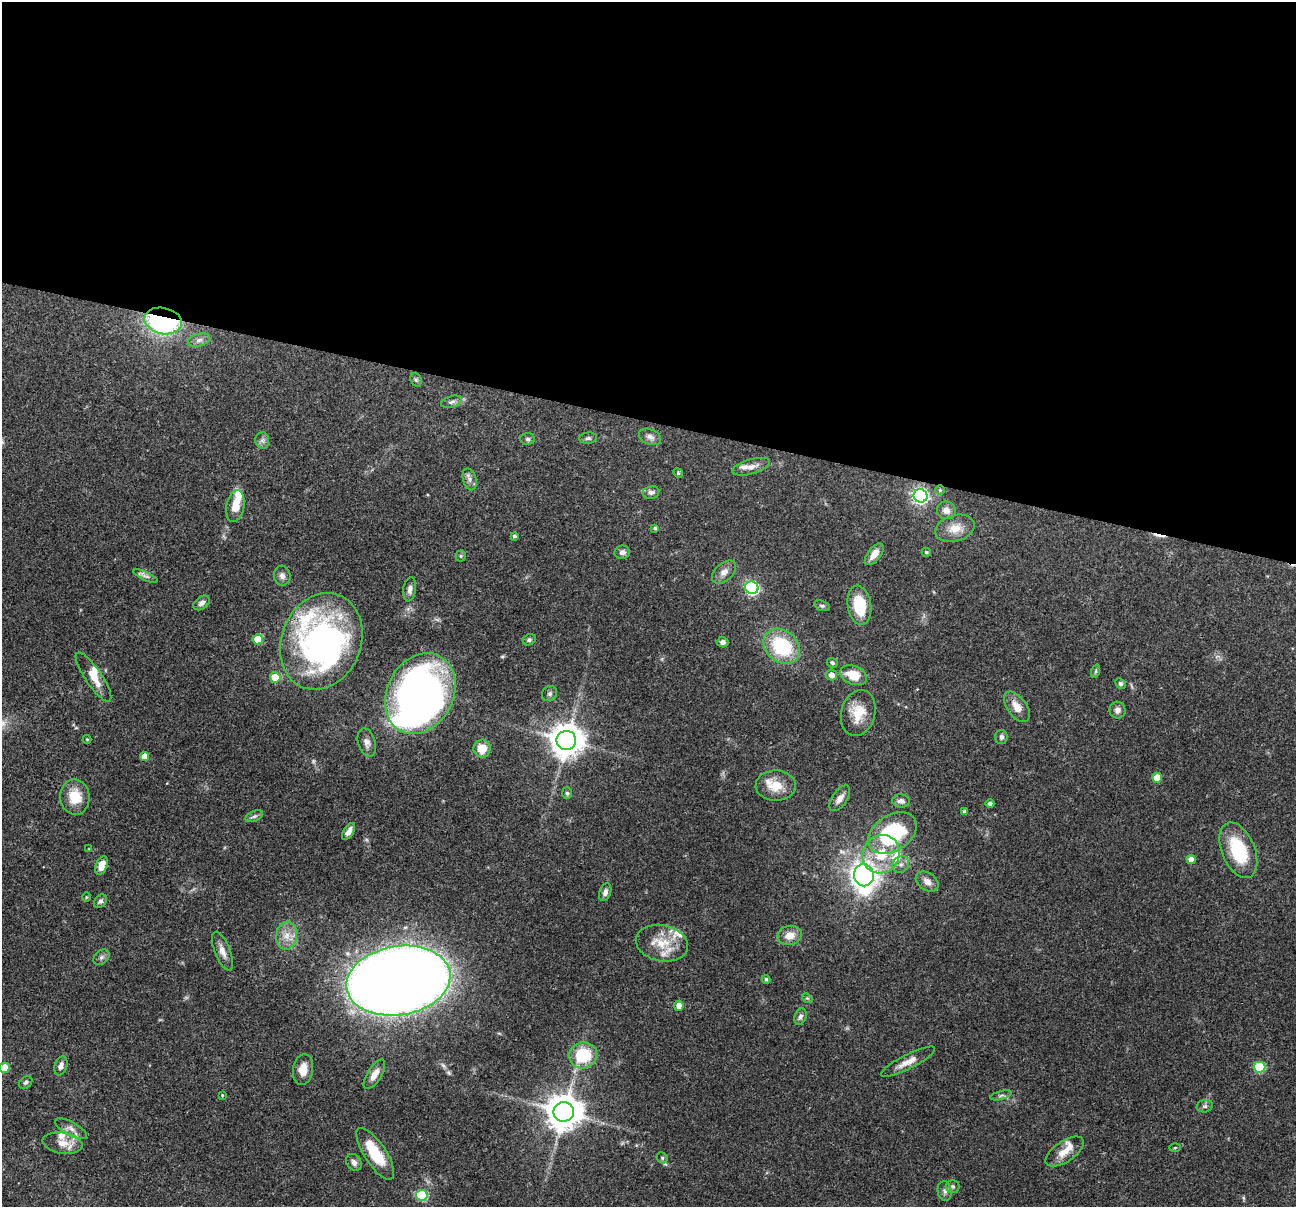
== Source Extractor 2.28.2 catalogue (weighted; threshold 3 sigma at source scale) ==
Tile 3 of 4 x 4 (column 3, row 1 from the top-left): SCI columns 2591-3884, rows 3742-4946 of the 5183 x 5198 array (HDU 1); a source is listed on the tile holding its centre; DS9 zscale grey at full resolution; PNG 1298 x 1209 px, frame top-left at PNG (2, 2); each listed source drawn as its Kron ellipse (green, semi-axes under 4 px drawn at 4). Shown black and unused: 35% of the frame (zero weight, under 3 of 4 exposures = <1% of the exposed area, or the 3 px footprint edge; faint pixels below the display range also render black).
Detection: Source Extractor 2.28.2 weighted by HDU 2 'WHT'; one run over the whole footprint, this tile lists its part. Background 0.0726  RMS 0.0032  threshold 0.0146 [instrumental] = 3 sigma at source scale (4.5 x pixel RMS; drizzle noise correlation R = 1.50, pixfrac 1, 0.05/0.05 arcsec/px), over >= 5 px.
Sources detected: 121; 2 inside a brighter object's white glare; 1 cosmic-ray / hot-pixel residue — neither listed nor drawn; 10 inside a brighter listed object's ellipse — not listed separately; the other 108 listed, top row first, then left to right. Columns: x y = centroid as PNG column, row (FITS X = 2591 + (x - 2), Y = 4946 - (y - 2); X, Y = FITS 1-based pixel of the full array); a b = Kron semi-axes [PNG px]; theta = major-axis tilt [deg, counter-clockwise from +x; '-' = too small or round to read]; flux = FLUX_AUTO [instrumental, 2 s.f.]
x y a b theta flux
163 321 19 13 -12 61
199 340 11 6 15 1.4
416 380 7 5 -68 0.59
452 402 11 5 16 1.1
650 437 11 7 -21 1.5
588 438 9 5 7 0.8
528 439 7 5 -3 0.75
262 440 8 7 - 1.1
751 467 19 7 16 2.4
678 473 5 4 - 0.39
470 479 11 6 -73 1.5
940 490 4 4 - 0.46
651 492 8 6 9 1.1
920 496 7 6 - 90
235 506 16 9 79 5.1
946 510 9 9 - 2
655 528 4 4 - 0.55
955 528 20 13 17 4.4
514 536 4 4 - 0.68
622 552 8 6 7 1.3
926 552 4 4 - 0.52
874 554 13 6 53 3.1
461 556 5 5 - 0.44
724 572 14 9 41 2.2
145 576 13 4 -24 1.1
282 576 10 8 -84 1.4
752 588 7 6 - 51
410 589 12 6 82 1.6
202 603 9 6 35 1.3
859 605 20 11 -81 12
822 606 8 5 -20 0.63
258 639 5 5 - 6.5
529 640 7 5 25 0.71
321 641 49 40 68 81
723 642 6 5 - 1.3
782 646 20 16 -41 22
832 663 5 5 - 0.79
1096 671 7 4 71 0.49
831 675 5 5 - 1.9
854 675 14 9 -22 6.6
93 677 29 8 -56 4.3
275 677 5 5 - 9.6
1120 683 6 4 -45 0.58
420 694 42 33 62 190
549 694 8 7 - 0.86
1017 707 17 9 -54 3.7
1117 710 8 8 - 1.5
858 713 23 17 74 7.4
1001 737 7 6 - 0.92
87 739 4 4 - 0.31
566 740 10 9 - 610
367 742 14 8 -73 1.8
482 749 9 8 - 5.2
144 756 4 4 - 3.1
1157 778 5 5 - 4.6
776 785 20 15 -1 6.5
567 793 6 5 - 0.57
75 797 17 14 -87 7.4
840 798 15 7 55 2.1
901 801 9 6 -6 1.5
990 804 4 4 - 1
965 812 4 4 - 0.97
254 816 9 5 24 0.89
349 831 9 5 57 1.6
892 833 26 18 33 29
89 849 4 4 - 0.25
1238 850 29 16 -67 17
881 854 20 18 54 10
1191 859 4 4 - 2.6
901 864 9 8 - 1.5
101 866 10 5 69 3.7
864 875 11 10 - 220
927 881 12 8 -34 2.3
605 892 9 5 69 1.4
86 897 5 3 - 0.29
100 901 8 5 48 0.87
790 935 12 9 8 3.4
287 936 14 10 81 3.6
662 943 26 18 -11 8.9
222 951 20 7 -68 2.7
101 957 9 6 41 1
766 979 4 4 - 0.7
398 981 52 34 9 850
807 998 5 4 - 0.45
679 1006 5 5 - 2.4
800 1017 8 6 70 1
583 1055 14 13 - 14
908 1062 30 7 27 3.5
61 1066 10 6 72 1.4
1260 1067 6 5 - 17
4 1068 5 5 - 7.9
303 1069 16 10 81 3.7
374 1074 17 7 58 2.9
26 1082 7 5 42 0.73
222 1095 4 3 - 0.32
1001 1095 11 3 15 0.72
1205 1106 8 6 13 0.8
564 1112 10 10 - 750
71 1129 18 6 -29 1.9
63 1143 20 10 -9 3.7
1175 1148 6 4 2 0.37
1065 1152 22 10 33 4.2
375 1154 30 11 -57 11
662 1158 6 5 - 0.56
354 1162 9 7 -56 1.4
953 1186 7 6 - 0.82
945 1191 10 7 -81 1.1
422 1195 6 5 - 17
Overlapping masked pixels (flux is a lower limit): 1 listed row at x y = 163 321
Isophote crosses this tile's border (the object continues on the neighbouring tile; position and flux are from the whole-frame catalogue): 1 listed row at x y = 4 1068